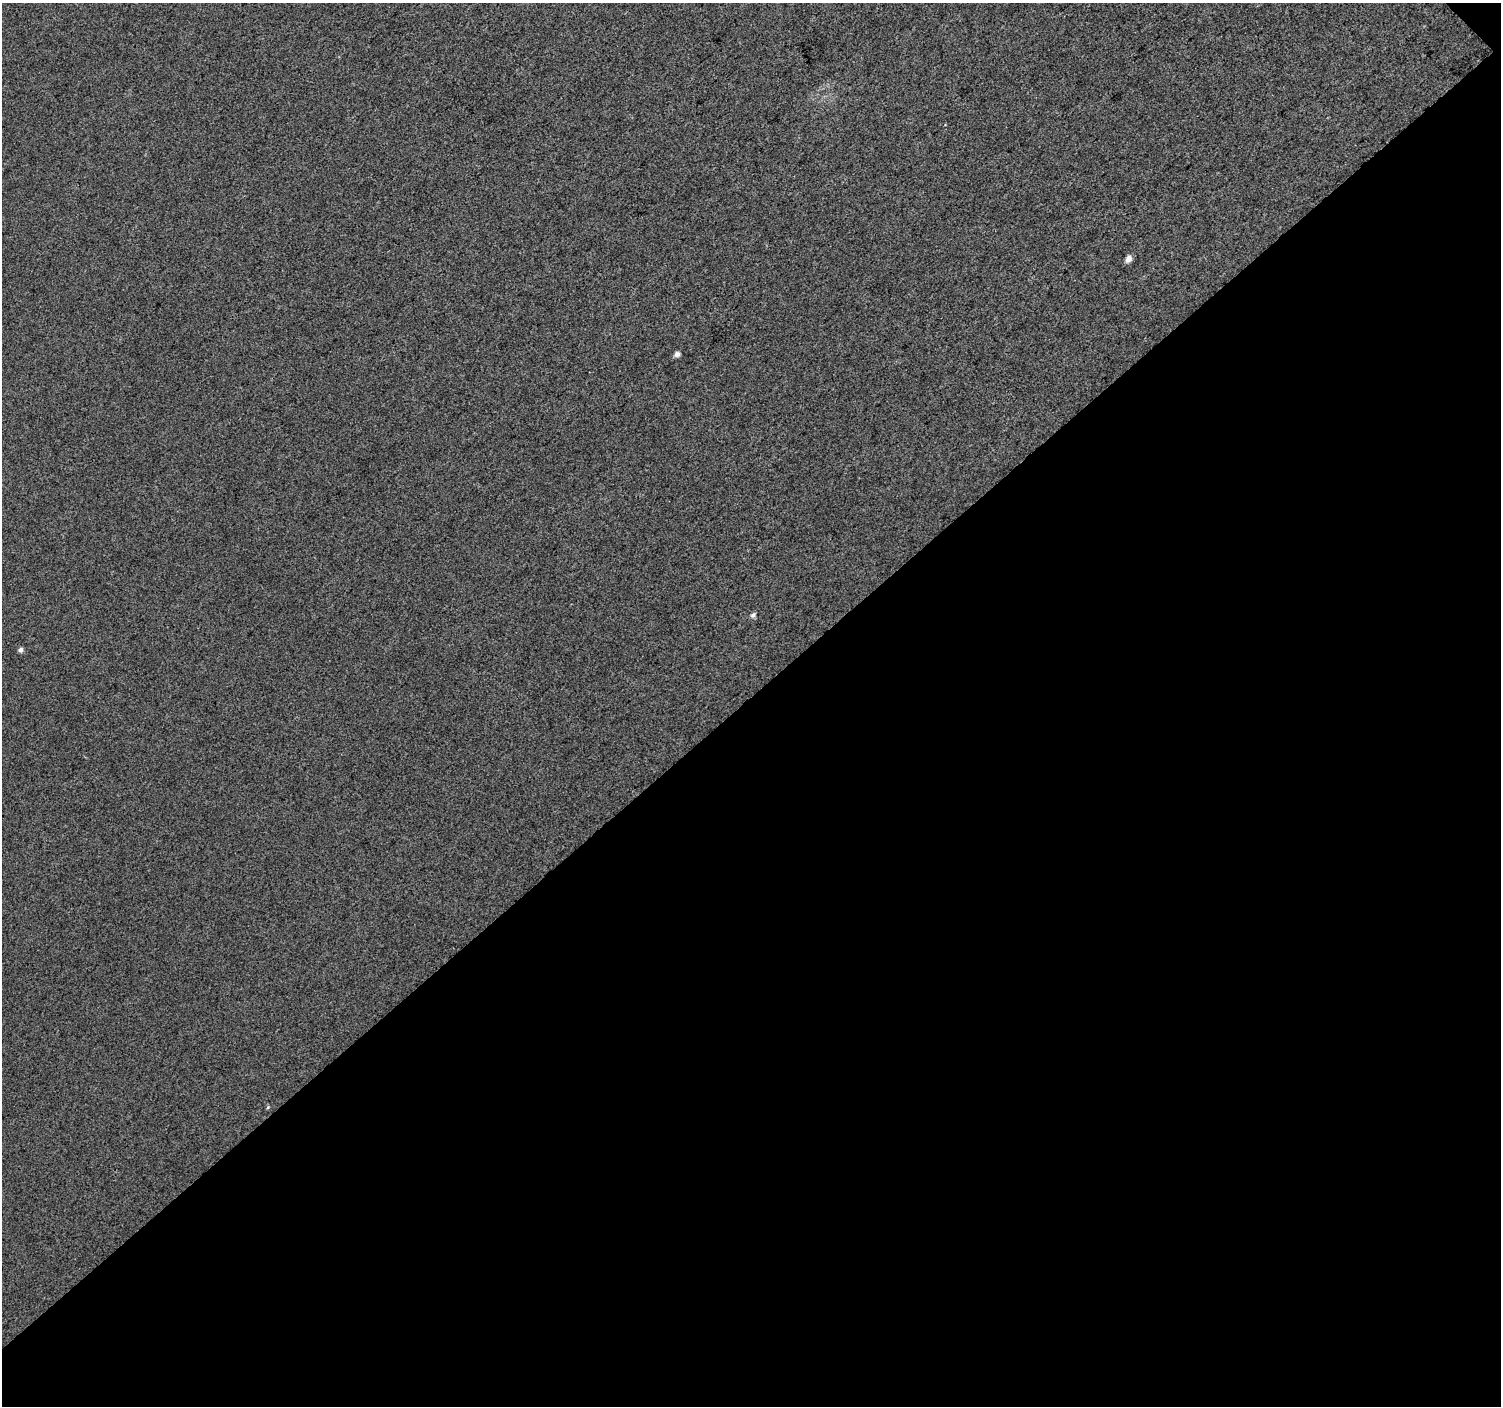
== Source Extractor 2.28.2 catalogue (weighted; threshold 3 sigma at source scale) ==
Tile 4 of 2 x 2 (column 2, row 2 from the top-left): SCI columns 1500-2998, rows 83-1486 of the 3000 x 2990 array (HDU 1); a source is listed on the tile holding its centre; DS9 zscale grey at full resolution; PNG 1503 x 1408 px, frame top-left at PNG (2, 3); no overlay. Shown black and unused: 51% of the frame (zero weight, under 3 of 4 exposures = <1% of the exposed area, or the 3 px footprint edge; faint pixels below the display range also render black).
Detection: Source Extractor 2.28.2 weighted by HDU 2 'WHT'; one run over the whole footprint, this tile lists its part. Background 0.0348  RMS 0.011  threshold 0.0496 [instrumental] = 3 sigma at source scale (4.5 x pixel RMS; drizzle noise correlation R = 1.50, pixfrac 1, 0.0396/0.0396 arcsec/px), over >= 5 px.
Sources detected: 5; all 5 listed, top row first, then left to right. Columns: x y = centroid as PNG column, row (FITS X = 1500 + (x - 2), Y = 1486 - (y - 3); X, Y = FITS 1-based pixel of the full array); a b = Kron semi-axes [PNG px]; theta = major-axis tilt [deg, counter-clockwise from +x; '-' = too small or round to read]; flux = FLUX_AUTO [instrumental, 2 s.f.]
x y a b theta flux
1128 259 7 5 57 7.3
677 354 6 5 - 4.2
753 615 7 5 60 2.9
20 650 5 5 - 3.4
268 1107 5 4 - 1.3